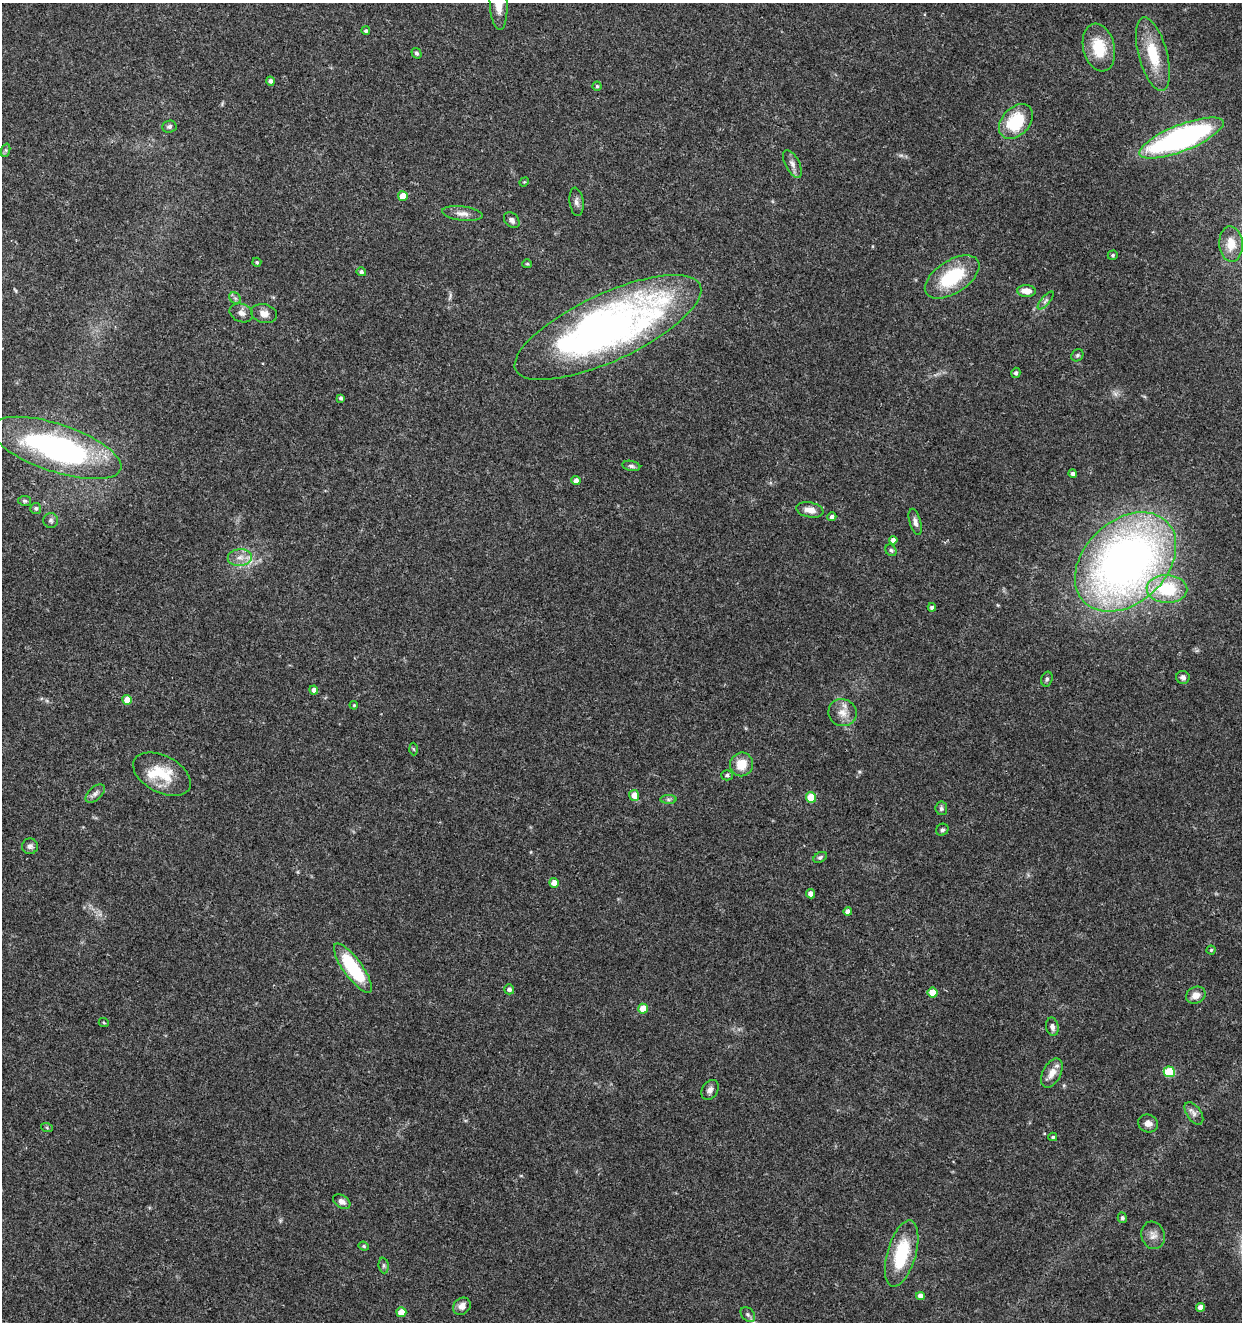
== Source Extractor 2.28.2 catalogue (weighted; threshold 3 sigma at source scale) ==
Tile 11 of 4 x 4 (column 3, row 3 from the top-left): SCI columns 2761-4000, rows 1325-2644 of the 5461 x 5295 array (HDU 1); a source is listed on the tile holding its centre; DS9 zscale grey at full resolution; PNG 1244 x 1324 px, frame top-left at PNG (2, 3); each listed source drawn as its Kron ellipse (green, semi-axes under 4 px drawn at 4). Shown black and unused: <1% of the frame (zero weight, under 3 of 5 exposures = <1% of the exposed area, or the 3 px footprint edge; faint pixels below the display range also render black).
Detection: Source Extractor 2.28.2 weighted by HDU 2 'WHT'; one run over the whole footprint, this tile lists its part. Background 0.0329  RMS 0.0024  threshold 0.011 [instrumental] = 3 sigma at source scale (4.5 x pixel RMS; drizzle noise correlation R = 1.50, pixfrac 1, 0.0396/0.0396 arcsec/px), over >= 5 px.
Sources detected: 97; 1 too faint to see at this stretch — neither listed nor drawn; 1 inside a brighter listed object's ellipse — not listed separately; the other 95 listed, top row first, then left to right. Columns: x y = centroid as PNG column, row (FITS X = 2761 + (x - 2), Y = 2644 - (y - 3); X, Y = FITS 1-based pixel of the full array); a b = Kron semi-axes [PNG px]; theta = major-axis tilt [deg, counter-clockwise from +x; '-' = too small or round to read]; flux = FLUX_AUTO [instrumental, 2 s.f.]
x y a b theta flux
499 4 26 9 -87 3.4
366 31 4 4 - 0.44
1099 48 24 15 -76 8.4
416 53 5 4 - 0.56
1153 54 37 14 -75 9
270 81 5 4 - 0.77
597 86 4 4 - 0.36
1016 121 20 14 47 12
169 127 7 6 - 0.63
1181 138 45 13 21 65
6 150 7 4 72 0.45
792 164 15 7 -63 1.3
524 182 5 4 - 0.24
403 196 5 5 - 3.4
576 202 14 7 -83 1.1
462 213 20 7 -7 1.8
512 220 9 6 -45 0.87
1231 244 17 12 -86 3.1
1113 255 5 4 - 0.38
257 262 4 4 - 0.33
527 264 5 4 - 0.3
361 272 5 4 - 0.55
952 277 31 16 33 15
1026 291 9 6 -4 2.4
235 298 6 5 - 0.55
1046 300 11 4 50 0.66
241 313 12 9 -22 1.5
264 314 13 9 -14 1.9
608 327 101 33 25 130
1077 355 6 5 - 0.45
1016 373 5 4 - 0.57
341 398 4 3 - 0.54
56 448 68 24 -18 60
631 466 9 5 -12 0.63
1073 474 4 4 - 0.7
576 480 4 4 - 1.2
25 501 6 5 - 0.42
36 508 5 5 - 0.51
810 510 14 7 -11 2.1
832 517 4 4 - 0.81
51 520 7 7 - 0.62
915 522 13 5 -74 1.1
893 540 4 4 - 1.1
891 550 6 5 - 0.45
240 558 12 8 5 2
1126 562 58 41 43 160
1167 589 20 14 -1 12
932 607 4 3 - 0.68
1183 677 7 6 - 0.87
1047 679 7 5 74 0.47
314 690 4 4 - 1
127 700 5 4 - 3
354 705 4 3 - 0.27
842 713 14 13 - 2.7
413 749 6 4 -87 0.31
741 764 12 11 - 4.2
162 774 31 18 -28 8.3
727 775 6 5 - 0.56
95 793 11 6 43 1
634 795 5 5 - 2.3
811 797 5 5 - 6.9
668 799 8 4 0 0.58
941 808 7 6 - 0.6
942 830 6 5 - 0.53
30 846 8 8 - 0.88
820 857 7 4 29 0.49
554 883 5 5 - 1.9
811 894 5 4 - 1.3
848 912 4 4 - 1.5
1211 950 4 4 - 0.3
353 968 30 9 -54 17
509 989 5 5 - 0.75
933 993 5 5 - 3.7
1196 995 10 8 25 1.9
643 1009 5 5 - 3.5
104 1023 5 3 - 0.23
1052 1027 9 6 -79 1
1169 1072 5 5 - 11
1052 1073 16 9 62 2.3
710 1090 10 7 58 1.1
1194 1113 13 7 -55 1.1
1148 1123 10 8 -24 1.3
47 1128 6 4 -20 0.32
1053 1137 4 4 - 0.38
342 1201 9 6 -33 1.3
1122 1218 5 4 - 0.62
1153 1235 14 11 -72 1.8
364 1246 5 4 - 0.33
902 1254 34 14 74 13
384 1266 8 5 -84 0.47
920 1296 4 4 - 1.4
462 1306 9 8 - 1.6
1200 1307 4 4 - 1.3
401 1312 5 5 - 3.5
748 1314 8 6 -49 0.6
Isophote crosses this tile's border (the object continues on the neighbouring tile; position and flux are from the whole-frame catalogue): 1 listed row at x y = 499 4